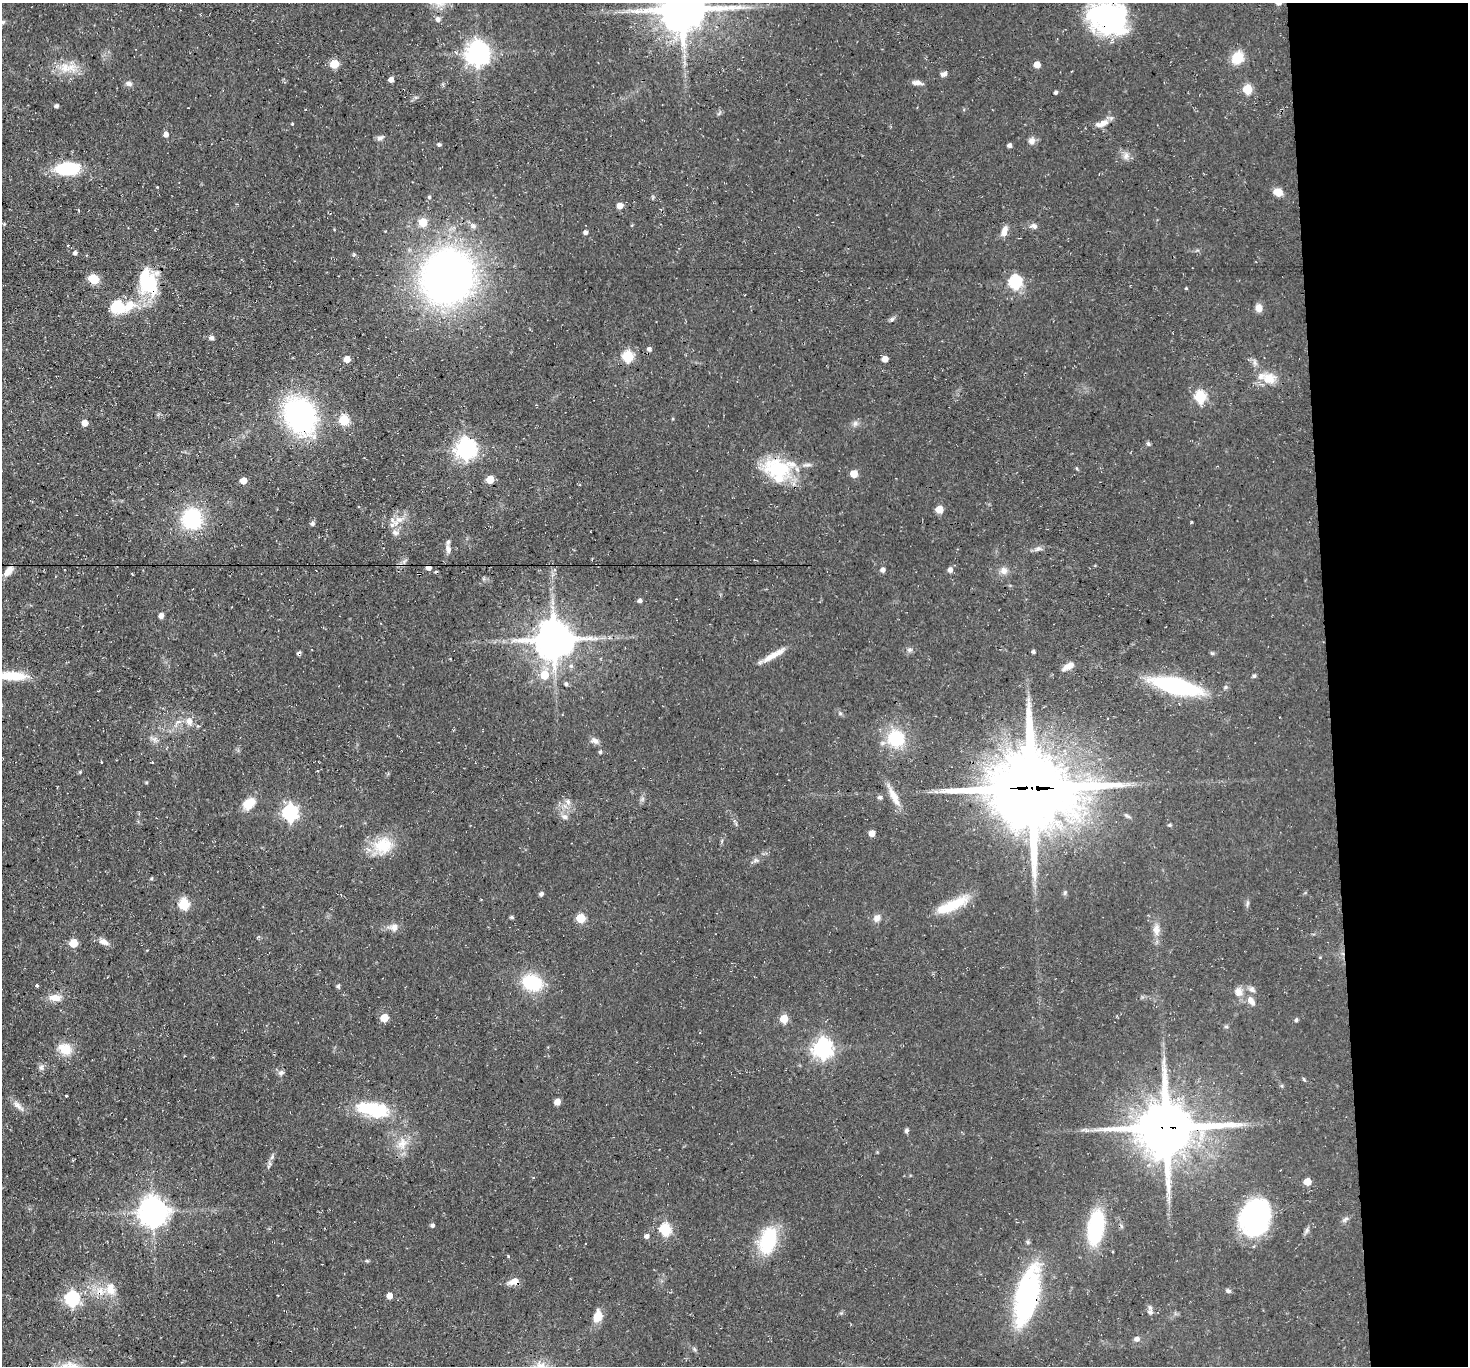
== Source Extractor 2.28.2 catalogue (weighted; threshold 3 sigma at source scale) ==
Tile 6 of 3 x 3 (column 3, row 2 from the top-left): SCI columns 2935-4400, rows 1524-2887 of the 4401 x 4372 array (HDU 1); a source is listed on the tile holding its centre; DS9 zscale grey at full resolution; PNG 1470 x 1368 px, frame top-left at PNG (2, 3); no overlay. Shown black and unused: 10% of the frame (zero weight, under 3 of 4 exposures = <1% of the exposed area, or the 3 px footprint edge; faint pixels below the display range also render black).
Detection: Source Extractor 2.28.2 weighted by HDU 2 'WHT'; one run over the whole footprint, this tile lists its part. Background 0.055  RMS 0.0051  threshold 0.023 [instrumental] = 3 sigma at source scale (4.5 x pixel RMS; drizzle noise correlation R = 1.50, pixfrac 1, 0.05/0.05 arcsec/px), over >= 5 px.
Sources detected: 176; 2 inside a brighter object's white glare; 2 cosmic-ray / hot-pixel residue — not listed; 6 inside a brighter listed object's ellipse — not listed separately; the other 166 listed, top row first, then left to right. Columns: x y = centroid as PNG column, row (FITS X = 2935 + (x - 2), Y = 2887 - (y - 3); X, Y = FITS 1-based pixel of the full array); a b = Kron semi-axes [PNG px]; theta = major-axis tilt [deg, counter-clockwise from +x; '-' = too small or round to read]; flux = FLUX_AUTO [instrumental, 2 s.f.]
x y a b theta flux
683 10 14 13 - 2100
1107 17 37 27 1 82
438 19 6 6 - 2.1
3 22 6 5 - 0.76
478 53 8 8 - 420
1237 58 11 9 56 13
334 64 5 5 - 17
1037 65 5 5 - 5.9
65 67 17 13 -29 8.5
944 74 8 6 17 1.7
391 79 4 4 - 3.1
129 83 9 6 -19 1.8
917 83 14 6 -7 2.3
1247 89 5 5 - 23
1056 92 3 3 - 1
56 106 4 4 - 1.3
1103 123 15 8 27 3.8
292 124 3 3 - 0.51
166 134 5 5 - 2.5
380 138 10 6 8 1.6
1032 141 9 8 - 2.4
439 144 5 4 - 1.1
1009 145 4 4 - 1.7
1126 156 9 8 - 2.5
67 169 20 11 4 32
157 187 3 3 - 0.39
1278 192 8 7 - 6.5
429 197 4 4 - 0.66
620 205 5 5 - 5.3
423 222 5 5 - 13
473 226 8 7 - 1.7
1033 226 11 7 -9 2
1004 231 13 7 75 3.7
585 232 4 4 - 1.8
75 253 4 4 - 1.4
448 277 38 35 61 350
93 279 9 7 -24 12
1015 282 6 6 - 74
150 285 33 20 77 25
1186 288 4 3 - 0.46
118 307 12 11 - 21
1259 308 8 7 - 3.6
892 319 8 5 20 1.1
211 338 6 5 - 1.2
649 349 5 5 - 1.4
628 356 6 6 - 41
347 359 5 5 - 6
885 359 5 4 - 5.1
1269 378 19 15 7 8.3
1200 396 6 6 - 44
300 415 29 22 -62 120
344 420 6 5 - 30
84 423 5 5 - 5.1
855 423 9 6 63 1.7
1148 444 6 5 - 0.89
466 449 8 7 - 290
779 469 41 24 -11 32
854 474 5 5 - 9.8
490 479 5 5 - 12
243 481 5 5 - 5.8
939 509 5 5 - 11
192 519 12 12 - 59
399 520 12 9 5 4.3
312 524 6 5 - 1.2
395 533 9 7 -13 2
448 549 11 7 -79 2.7
1038 549 9 6 24 1.8
428 568 5 4 - 2.5
883 570 5 5 - 2
950 570 6 5 - 2.4
8 571 13 7 51 4.5
1004 571 10 10 - 3.1
640 601 5 4 - 1.6
161 616 5 4 - 2.7
554 640 11 11 - 1500
910 650 7 5 1 1.3
1033 652 4 4 - 1.1
1212 653 6 4 -43 0.73
773 655 33 7 31 6.8
1068 666 14 6 28 3.7
544 675 6 6 - 14
11 676 37 10 -2 14
1254 676 5 5 - 0.81
566 684 5 4 - 1.2
1176 686 33 11 -14 95
840 713 6 4 -18 0.77
189 721 9 8 - 3.3
178 722 10 5 32 2
896 738 20 19 - 23
155 739 9 4 -83 1.6
595 741 10 7 -35 2.2
101 762 2 2 - 0.51
80 772 4 4 - 0.57
147 782 4 4 - 0.58
1032 788 27 24 -4 6000
936 792 7 4 -1 1.3
880 797 6 4 -17 1.2
894 797 29 9 -62 7
568 802 9 7 -58 2.2
249 803 15 10 35 8.5
290 812 7 6 - 130
1127 816 11 4 -25 1.1
565 817 9 5 -13 1.8
1169 825 5 4 - 0.73
872 833 5 4 - 5.3
383 845 26 21 18 16
756 860 7 6 - 1.2
152 878 5 3 - 0.6
1065 892 6 4 46 0.75
541 894 4 4 - 1.5
1247 903 9 3 77 0.99
184 904 6 5 - 38
951 906 43 11 24 17
512 917 5 4 - 0.8
581 918 5 5 - 22
877 918 11 8 55 2.7
394 927 11 10 - 3.1
1156 930 14 8 90 4.5
104 942 14 8 -22 3
73 943 5 5 - 15
532 982 22 15 -19 27
37 986 3 3 - 1
338 986 6 4 -90 0.88
1252 989 9 7 -57 1.9
1238 992 12 10 -70 4
55 998 16 9 -1 5.1
1251 1001 13 8 -49 3.6
384 1018 5 5 - 11
784 1019 5 5 - 14
1296 1020 5 4 - 1
1226 1027 6 4 -1 0.72
823 1048 7 7 - 260
65 1049 16 12 -36 9.8
41 1067 8 6 -76 1.5
281 1073 8 6 11 1.4
1304 1079 6 3 -56 0.59
66 1096 3 2 - 1
557 1102 5 4 - 4.8
18 1106 21 6 -43 3.1
373 1109 43 18 -11 28
1166 1127 19 16 4 3200
906 1131 6 5 - 1.1
402 1143 17 13 52 7.4
272 1157 8 5 65 1.3
533 1177 4 3 - 0.51
1307 1182 5 5 - 9.9
153 1212 9 9 - 740
1255 1216 29 23 74 94
1346 1219 9 5 27 1.3
432 1225 5 4 - 1.3
1096 1227 27 12 81 51
665 1229 6 6 - 46
646 1236 5 5 - 1.8
768 1241 29 17 75 31
508 1256 3 3 - 0.5
367 1261 5 4 - 0.61
514 1281 11 7 14 4.5
111 1289 19 13 -78 7.4
1228 1291 7 5 -18 1.1
389 1296 5 5 - 4.1
1027 1296 48 17 77 100
72 1299 7 6 - 100
1150 1312 7 6 - 1.5
597 1316 16 10 72 6
1137 1339 7 6 - 1.8
694 1349 7 4 -70 0.75
Overlapping masked pixels (flux is a lower limit): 11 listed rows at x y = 1107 17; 150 285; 300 415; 428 568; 8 571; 554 640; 1032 788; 1166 1127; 1096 1227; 514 1281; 1027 1296
Isophote crosses this tile's border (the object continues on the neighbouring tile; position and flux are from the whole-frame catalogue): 4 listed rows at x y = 683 10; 1107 17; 3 22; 11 676